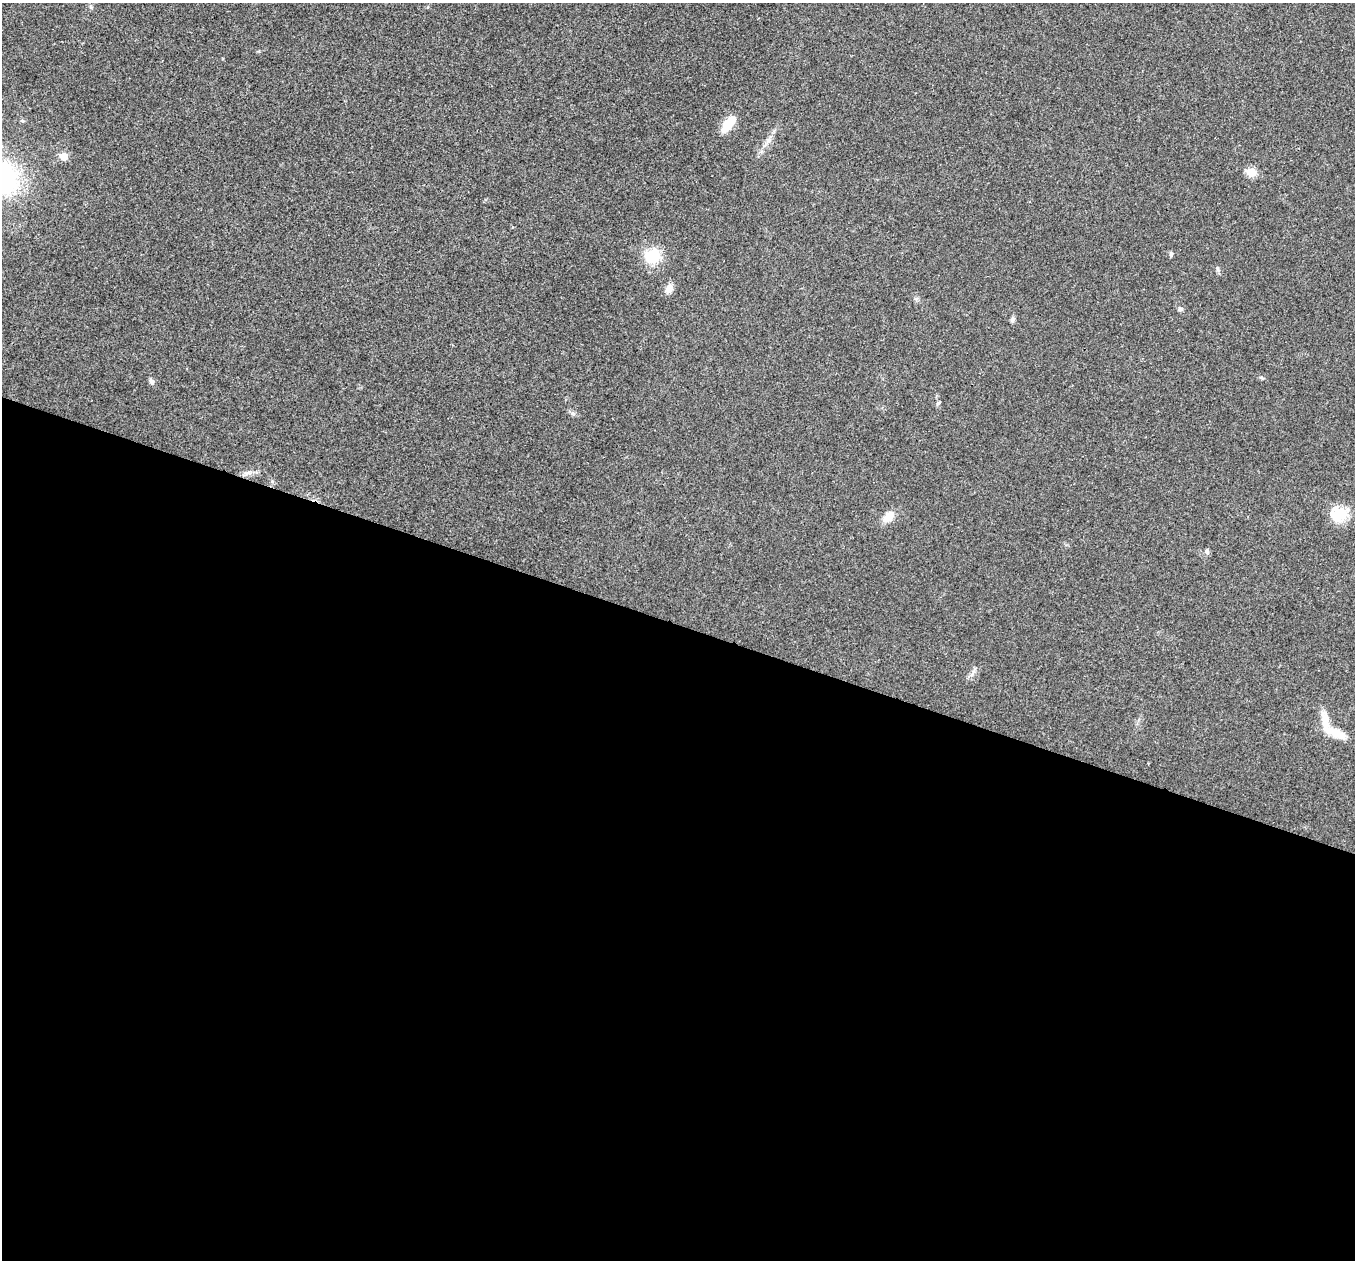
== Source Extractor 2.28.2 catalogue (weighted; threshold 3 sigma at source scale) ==
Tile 14 of 4 x 4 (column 2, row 4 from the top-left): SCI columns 1356-2708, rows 136-1393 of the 5419 x 5432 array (HDU 1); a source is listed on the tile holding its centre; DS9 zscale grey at full resolution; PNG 1357 x 1262 px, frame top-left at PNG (2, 3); no overlay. Shown black and unused: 51% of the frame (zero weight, under 3 of 4 exposures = <1% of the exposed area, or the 3 px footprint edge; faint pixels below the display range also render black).
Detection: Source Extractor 2.28.2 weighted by HDU 2 'WHT'; one run over the whole footprint, this tile lists its part. Background 0.0211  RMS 0.004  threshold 0.0182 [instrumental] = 3 sigma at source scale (4.5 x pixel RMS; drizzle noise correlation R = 1.50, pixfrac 1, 0.05/0.05 arcsec/px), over >= 5 px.
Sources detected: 18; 1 inside a brighter listed object's ellipse — not listed separately; the other 17 listed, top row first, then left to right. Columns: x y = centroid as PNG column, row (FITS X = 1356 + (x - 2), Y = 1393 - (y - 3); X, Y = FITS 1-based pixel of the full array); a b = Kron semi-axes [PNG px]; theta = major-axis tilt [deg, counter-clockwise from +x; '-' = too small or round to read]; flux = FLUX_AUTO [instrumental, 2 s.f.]
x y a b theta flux
728 124 20 9 53 8.5
768 140 10 6 46 1.7
64 156 6 6 - 6
1251 172 6 5 - 11
1171 254 7 5 89 0.68
653 256 16 15 - 13
1217 268 6 4 -72 0.63
669 289 11 8 61 3.2
1180 309 7 5 12 0.81
1012 320 7 5 59 0.99
152 381 8 6 -65 1.1
573 413 8 4 -44 0.88
248 473 9 5 18 1.4
1339 514 22 18 -19 9.3
889 517 15 9 44 5.1
1207 551 7 6 - 0.92
1334 732 32 9 -24 7.1
Unlisted compact peaks at least as high as the median listed source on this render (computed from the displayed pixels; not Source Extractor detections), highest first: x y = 1261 377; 938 403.